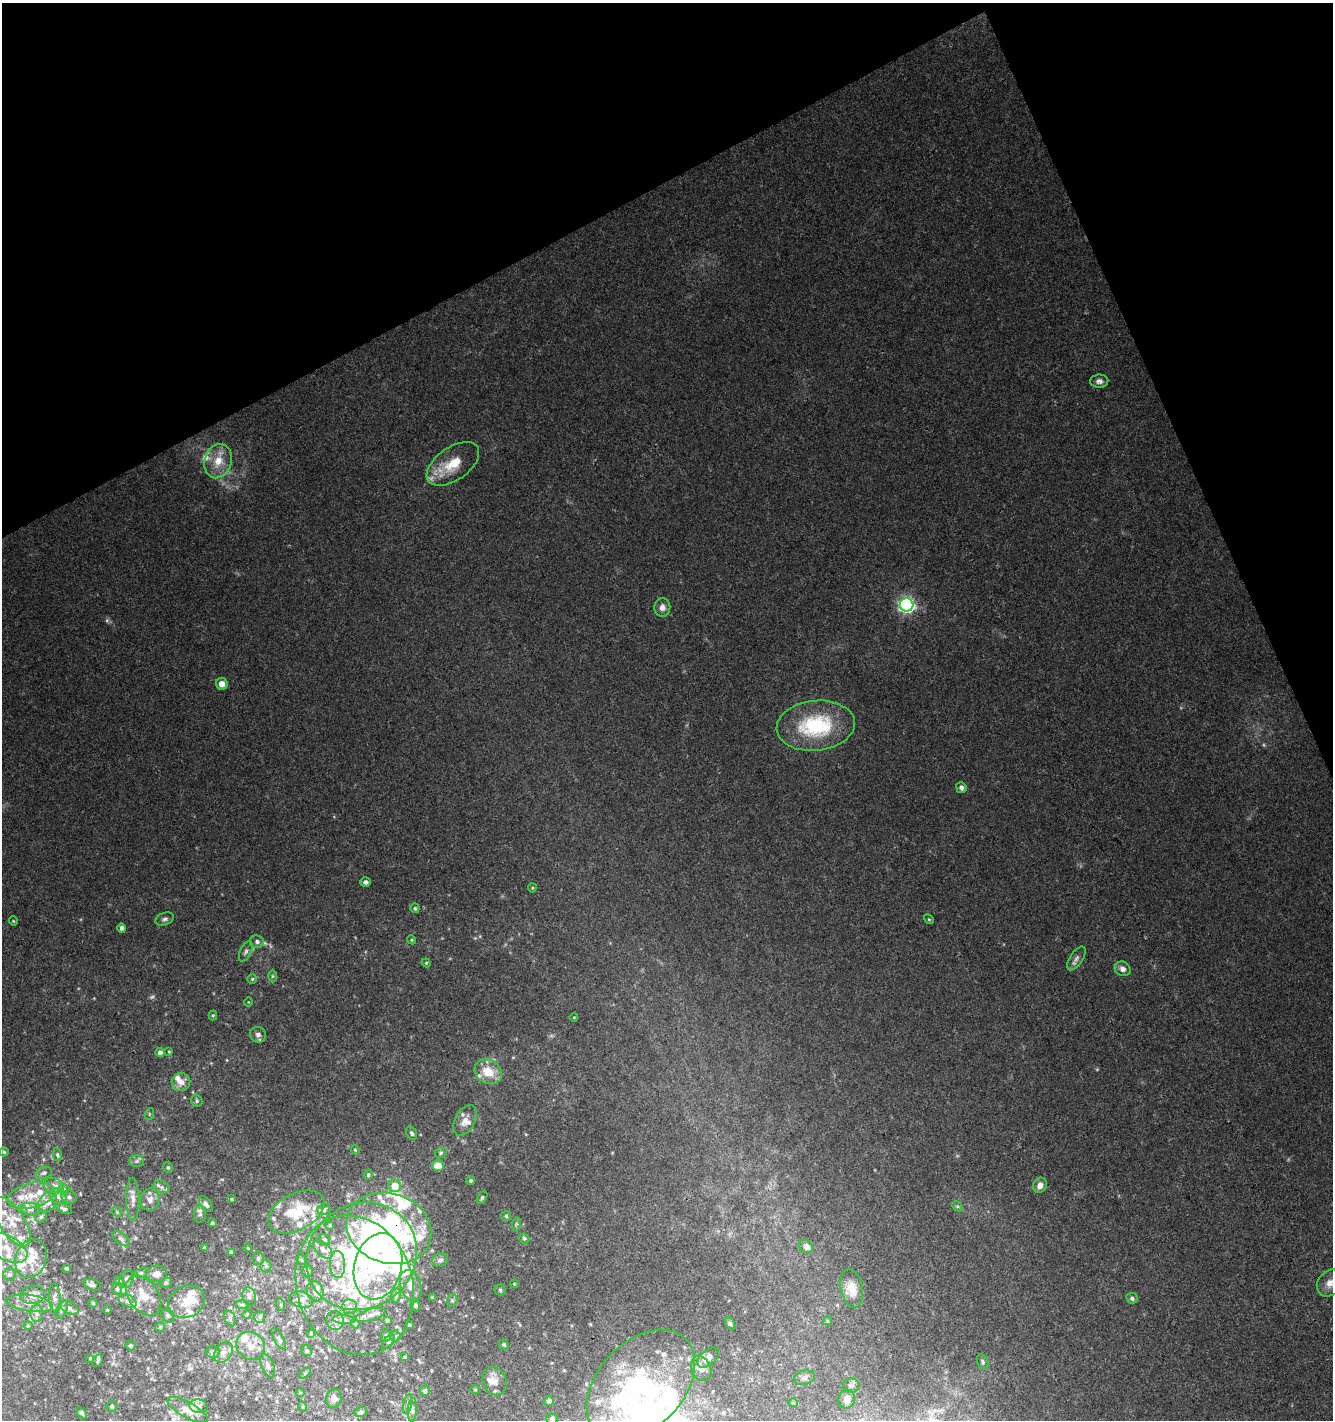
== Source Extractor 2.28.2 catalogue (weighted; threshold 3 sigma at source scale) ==
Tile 3 of 4 x 4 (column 3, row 1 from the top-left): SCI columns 2782-4112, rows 4306-5723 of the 5625 x 5775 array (HDU 1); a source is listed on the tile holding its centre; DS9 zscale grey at full resolution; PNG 1335 x 1422 px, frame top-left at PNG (2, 3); each listed source drawn as its Kron ellipse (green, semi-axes under 4 px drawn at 4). Shown black and unused: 21% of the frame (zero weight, under 3 of 4 exposures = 5% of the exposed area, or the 3 px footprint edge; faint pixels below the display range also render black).
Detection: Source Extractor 2.28.2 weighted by HDU 2 'WHT'; one run over the whole footprint, this tile lists its part. Background 0.0247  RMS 0.0031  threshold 0.0141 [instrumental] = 3 sigma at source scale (4.5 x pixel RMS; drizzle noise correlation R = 1.50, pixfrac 1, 0.0396/0.0396 arcsec/px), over >= 5 px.
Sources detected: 238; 4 too faint to see at this stretch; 2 inside a brighter object's white glare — neither listed nor drawn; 51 inside a brighter listed object's ellipse — not listed separately; the other 181 listed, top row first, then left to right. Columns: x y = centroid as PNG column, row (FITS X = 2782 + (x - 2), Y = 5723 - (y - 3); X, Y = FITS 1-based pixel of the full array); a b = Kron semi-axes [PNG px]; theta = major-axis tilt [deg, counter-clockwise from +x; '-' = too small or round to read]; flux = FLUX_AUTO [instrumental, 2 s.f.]
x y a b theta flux
1099 381 9 6 2 1.2
218 461 17 13 74 5.9
453 464 30 16 35 9.8
907 605 7 6 - 83
662 607 9 8 - 2
222 684 6 6 - 2.4
816 726 39 25 6 27
961 788 5 5 - 1.2
365 882 5 5 - 1.1
532 888 4 4 - 0.37
415 908 4 4 - 0.53
164 919 9 6 21 0.94
929 919 5 4 - 0.39
13 921 5 4 - 0.35
122 928 4 4 - 1.1
412 940 5 3 - 0.35
257 941 7 6 - 0.99
246 952 11 5 65 0.99
1076 958 13 6 57 1.4
426 963 4 4 - 0.38
1123 969 8 7 - 1.6
273 976 6 4 90 0.46
252 979 5 4 - 0.42
248 1002 5 3 - 0.27
213 1015 5 4 - 0.35
574 1017 4 3 - 0.21
258 1035 8 7 - 1.2
160 1052 4 4 - 1.3
169 1052 4 3 - 0.34
488 1072 14 11 -30 6.9
181 1082 9 9 - 2.6
197 1101 6 5 - 0.64
149 1114 6 4 72 0.39
465 1120 16 10 63 2.9
412 1133 7 5 -63 0.73
355 1150 5 3 - 0.37
4 1152 4 4 - 0.4
441 1153 6 5 - 0.5
57 1155 7 4 -80 0.53
137 1161 7 6 - 0.81
438 1166 6 5 - 4.3
168 1167 6 4 -75 0.51
44 1173 8 5 21 0.82
368 1175 5 4 - 0.52
471 1180 4 4 - 0.44
54 1185 10 7 -14 1.8
1040 1185 8 6 59 1.9
395 1186 6 6 - 5.1
162 1187 8 6 -22 1.1
64 1189 5 5 - 0.55
31 1196 24 12 14 7
58 1197 8 7 - 1.5
69 1197 7 6 - 1
482 1197 7 4 63 0.55
133 1199 21 6 -88 2.4
231 1199 4 3 - 0.37
150 1200 11 9 77 2.3
47 1202 11 8 51 3.3
206 1204 9 5 -54 1.1
957 1206 6 4 -43 0.46
31 1209 10 6 -11 1.2
64 1209 8 4 -18 0.85
324 1209 7 5 14 0.79
117 1212 6 4 -47 0.5
296 1212 30 18 28 11
200 1214 8 6 89 0.85
506 1216 5 5 - 0.5
41 1217 6 5 - 0.77
12 1222 28 13 -57 7.8
212 1223 4 4 - 0.43
516 1224 7 4 72 0.49
330 1225 3 2 - 0.27
389 1228 43 35 -19 84
524 1238 5 4 - 0.58
121 1239 10 5 -38 1
325 1240 6 5 - 0.56
806 1246 7 6 - 2.1
7 1248 22 12 -28 6.9
204 1248 4 4 - 0.53
248 1248 4 3 - 0.25
323 1249 12 6 -41 1.5
231 1252 4 4 - 0.83
361 1256 57 52 36 84
258 1258 7 5 86 0.65
31 1259 20 15 72 6.8
301 1260 5 4 - 0.44
440 1260 8 6 22 1.1
337 1264 13 7 -88 2.5
266 1266 6 6 - 0.66
378 1266 33 23 76 22
66 1268 3 3 - 0.4
308 1271 6 5 - 0.67
141 1273 7 5 19 0.55
157 1274 10 8 -1 2.4
9 1275 6 6 - 0.8
127 1279 8 7 - 1.1
119 1281 5 5 - 0.53
166 1283 6 5 - 0.48
1330 1283 15 11 49 3.3
514 1284 4 4 - 0.35
92 1285 9 5 -16 0.94
355 1285 71 58 -72 59
411 1285 16 10 -70 3.2
852 1288 20 11 -79 5
117 1289 6 5 - 0.65
500 1290 5 5 - 0.56
315 1291 10 8 -75 1.9
32 1295 12 9 7 2.5
396 1295 7 5 80 0.62
144 1296 22 14 -54 7.1
249 1296 9 6 -74 1.2
55 1298 14 6 -86 1.5
433 1298 3 3 - 0.52
1132 1298 5 5 - 0.9
301 1300 12 7 -14 2.1
127 1301 9 6 -27 1.2
452 1301 6 5 - 0.61
187 1302 19 15 28 5.9
30 1303 23 8 -8 3.5
93 1303 4 4 - 0.38
242 1305 7 4 -1 0.64
281 1305 6 4 -72 0.5
415 1305 6 4 -80 0.57
350 1307 7 7 - 1.2
69 1308 9 6 -28 1.2
62 1310 10 5 66 0.93
107 1310 3 3 - 0.3
37 1314 8 6 -87 1.2
247 1314 5 4 - 0.3
371 1315 15 5 16 1.6
168 1316 7 5 -56 0.71
260 1317 6 5 - 0.65
230 1318 8 5 -64 0.87
344 1319 12 4 -3 0.94
335 1320 9 8 - 2.1
387 1321 4 3 - 0.46
827 1321 4 4 - 0.31
355 1324 5 3 - 0.46
730 1324 7 4 -63 0.54
409 1325 3 3 - 0.45
28 1326 4 4 - 0.41
160 1327 5 5 - 0.47
311 1333 4 4 - 0.39
386 1336 6 5 - 0.72
395 1336 5 5 - 0.55
279 1339 12 5 -60 0.92
389 1342 8 4 51 0.65
504 1345 5 4 - 0.55
130 1346 5 5 - 0.5
251 1346 15 13 -41 3.7
307 1351 6 5 - 0.57
213 1352 7 6 - 0.67
223 1352 11 8 53 1.8
405 1357 4 4 - 0.39
90 1358 3 3 - 0.23
708 1358 12 7 41 1.8
98 1361 7 3 63 0.6
983 1362 7 5 -69 0.74
268 1366 12 6 -67 1.3
701 1368 13 9 -66 2.2
305 1373 7 3 37 0.37
804 1378 11 7 17 1.2
495 1381 14 11 -66 3
641 1385 64 42 46 75
851 1385 8 7 - 1
475 1390 5 4 - 0.32
425 1391 5 5 - 0.67
300 1393 4 3 - 0.25
334 1398 10 7 77 1.4
847 1399 9 8 - 2
549 1401 5 5 - 0.96
793 1403 5 4 - 0.38
408 1404 10 4 78 0.72
112 1406 5 5 - 0.62
198 1406 9 6 -10 1.1
303 1407 5 3 - 0.32
188 1410 22 8 -29 2.7
412 1410 12 4 87 0.87
361 1412 6 5 - 0.62
82 1413 6 4 -49 0.81
552 1419 6 5 - 0.76
Overlapping masked pixels (flux is a lower limit): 2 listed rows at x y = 389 1228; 641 1385
Isophote crosses this tile's border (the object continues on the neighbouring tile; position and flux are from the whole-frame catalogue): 3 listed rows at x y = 12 1222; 7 1248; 1330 1283
Unlisted compact peaks at least as high as the median listed source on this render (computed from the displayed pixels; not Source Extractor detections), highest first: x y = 80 1194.